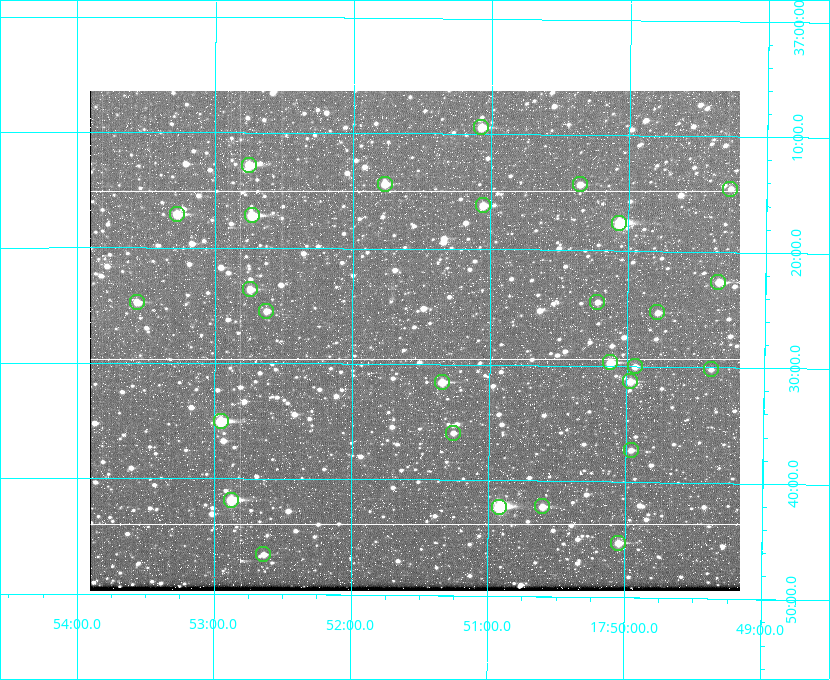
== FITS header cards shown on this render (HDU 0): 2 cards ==
NAXIS1  =                  650
NAXIS2  =                  500

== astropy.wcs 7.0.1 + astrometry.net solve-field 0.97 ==
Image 650 x 500 px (HDU 0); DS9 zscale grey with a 90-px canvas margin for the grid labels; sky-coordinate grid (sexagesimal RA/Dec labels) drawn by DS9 from the SOLVED WCS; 28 Tycho-2 reference stars matched to detected sources circled (green)
Header WCS: none
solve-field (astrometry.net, Tycho-2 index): SOLVED blind (the file carries no WCS)
Solved WCS: RA---TAN-SIP/DEC--TAN-SIP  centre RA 17:51:33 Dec +37:28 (267.89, +37.47 deg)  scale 5.2 arcsec/px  FOV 56.3' x 43.3'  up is +180 deg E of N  parity flipped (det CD > 0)
(file carries no celestial WCS; the grid is the blind solution)
Tycho-2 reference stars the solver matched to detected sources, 28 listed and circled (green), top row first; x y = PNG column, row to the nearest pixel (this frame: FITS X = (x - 90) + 1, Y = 500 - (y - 91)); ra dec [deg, ICRS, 3 dp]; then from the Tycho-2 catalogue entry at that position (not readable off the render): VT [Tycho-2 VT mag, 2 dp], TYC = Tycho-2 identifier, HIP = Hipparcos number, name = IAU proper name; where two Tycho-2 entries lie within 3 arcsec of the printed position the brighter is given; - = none
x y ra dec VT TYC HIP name
481 127 267.768 +37.157 9.98 2620-745-1 - -
249 165 268.189 +37.213 9.71 2620-542-1 - -
385 184 267.943 +37.240 10.39 2620-505-1 - -
580 184 267.589 +37.238 11.09 2619-212-1 - -
730 189 267.316 +37.242 12.03 2619-611-1 - -
483 205 267.764 +37.270 10.17 2620-784-1 - -
177 214 268.319 +37.285 9.88 2620-536-1 - -
252 215 268.183 +37.286 8.98 2620-786-1 87506 -
619 223 267.517 +37.293 8.96 2619-379-1 - -
718 282 267.335 +37.377 10.60 2619-634-1 - -
250 289 268.186 +37.393 10.44 2620-175-1 - -
137 302 268.392 +37.412 10.60 2620-800-1 - -
597 302 267.555 +37.408 11.50 2619-358-1 - -
266 311 268.156 +37.424 11.25 2620-712-1 - -
657 312 267.445 +37.422 11.17 2619-451-1 - -
610 362 267.531 +37.495 10.07 2619-274-1 - -
635 366 267.485 +37.500 11.33 2619-40-1 - -
711 369 267.347 +37.503 12.15 3088-638-1 - -
630 381 267.494 +37.522 10.35 3088-270-1 - -
442 382 267.836 +37.525 9.96 3089-889-1 - -
221 421 268.239 +37.584 8.64 3089-755-1 - -
453 433 267.815 +37.598 11.54 3089-1081-1 - -
631 450 267.491 +37.621 11.40 3088-1284-1 - -
231 500 268.219 +37.697 8.93 3089-671-1 - -
542 506 267.652 +37.703 11.04 3089-693-1 - -
499 507 267.730 +37.705 8.13 3089-1203-1 87349 -
618 543 267.512 +37.755 10.10 3089-2332-1 - -
263 554 268.159 +37.775 11.22 3089-2245-1 - -